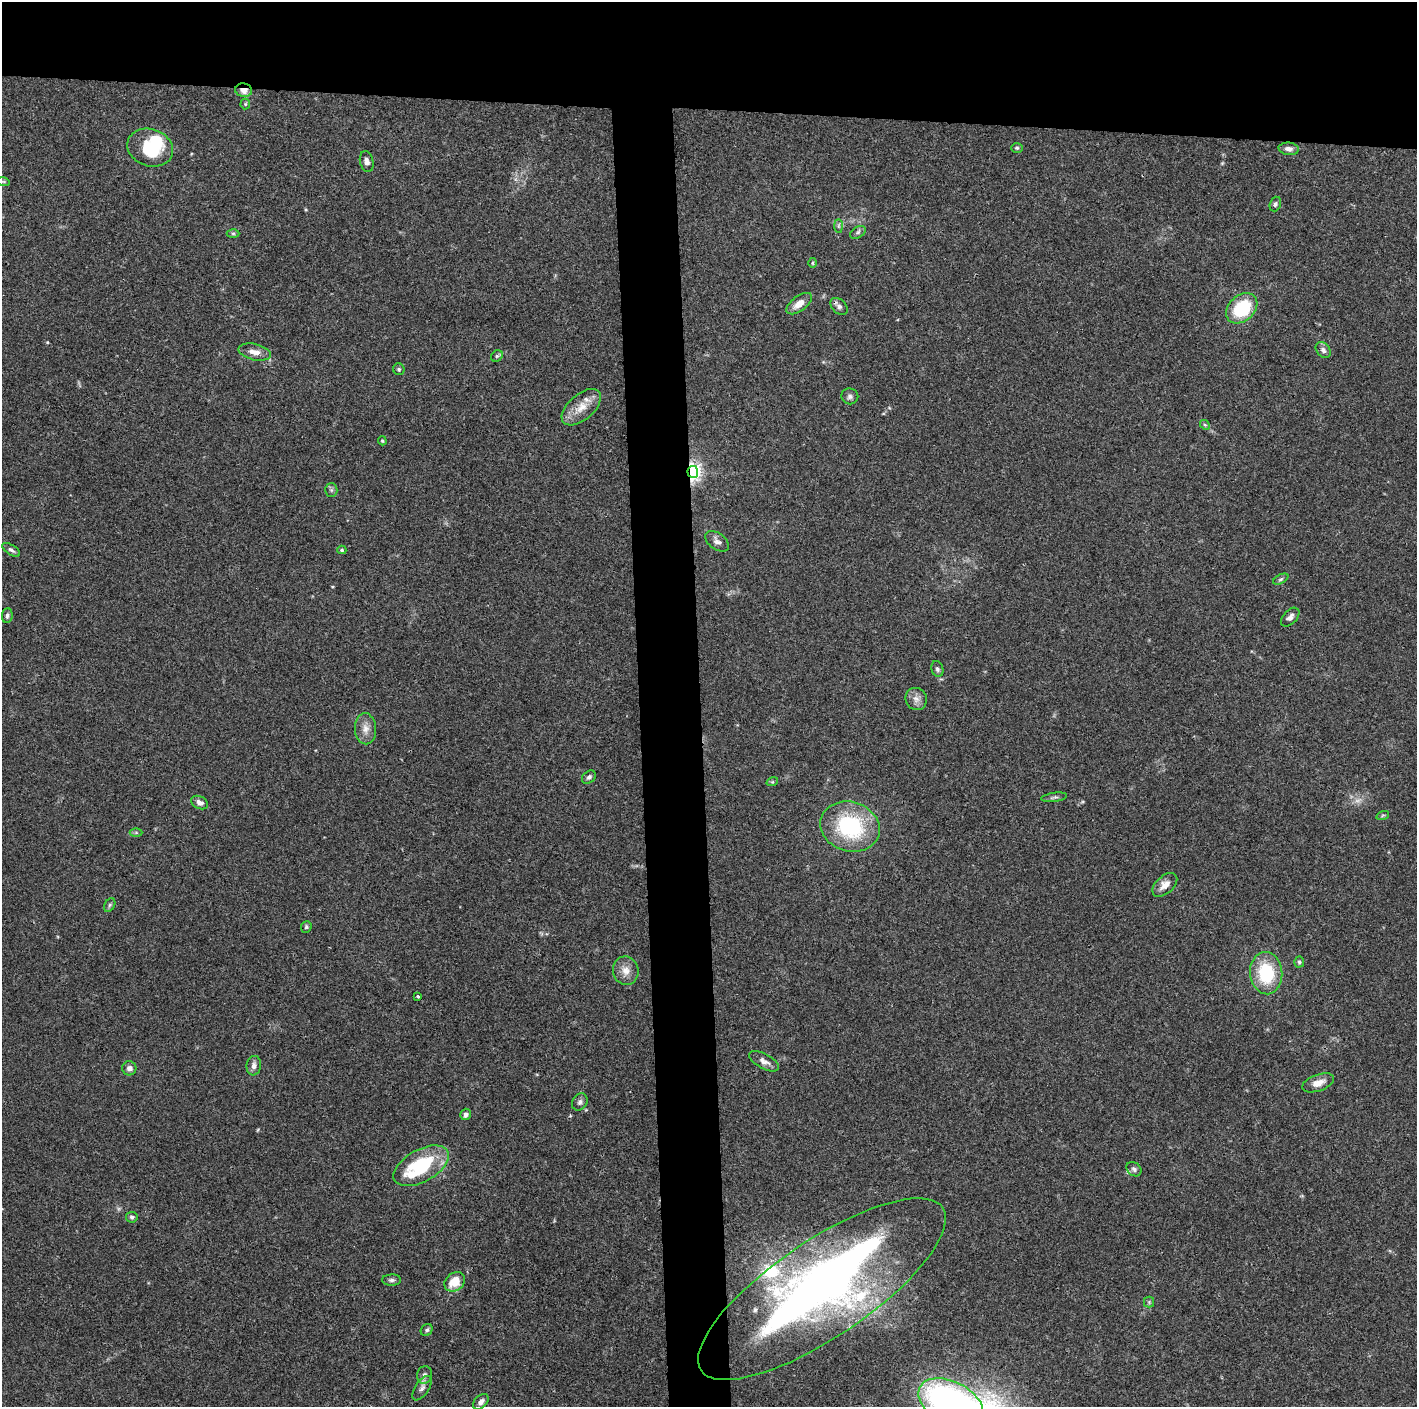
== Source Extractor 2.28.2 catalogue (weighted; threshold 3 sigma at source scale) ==
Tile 2 of 3 x 3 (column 2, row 1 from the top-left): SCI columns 1416-2830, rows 2816-4220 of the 4245 x 4224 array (HDU 1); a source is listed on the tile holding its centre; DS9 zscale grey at full resolution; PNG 1419 x 1409 px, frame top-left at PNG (2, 2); each listed source drawn as its Kron ellipse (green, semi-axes under 4 px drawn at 4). Shown black and unused: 12% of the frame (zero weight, under 3 of 4 exposures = <1% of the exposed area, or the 3 px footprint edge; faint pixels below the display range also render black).
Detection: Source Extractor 2.28.2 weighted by HDU 2 'WHT'; one run over the whole footprint, this tile lists its part. Background 0.074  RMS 0.006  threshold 0.0269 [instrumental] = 3 sigma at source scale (4.5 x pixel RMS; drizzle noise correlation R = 1.50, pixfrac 1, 0.05/0.05 arcsec/px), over >= 5 px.
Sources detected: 71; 1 too faint to see at this stretch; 2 inside a brighter object's white glare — neither listed nor drawn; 2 inside a brighter listed object's ellipse — not listed separately; the other 66 listed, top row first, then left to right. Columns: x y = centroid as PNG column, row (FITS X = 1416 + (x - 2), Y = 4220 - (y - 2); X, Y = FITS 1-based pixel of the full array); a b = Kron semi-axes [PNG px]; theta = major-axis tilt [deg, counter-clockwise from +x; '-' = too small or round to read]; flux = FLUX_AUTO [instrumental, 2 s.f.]
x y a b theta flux
244 90 8 6 -9 5.5
245 104 5 5 - 0.79
150 148 23 18 -19 25
1017 148 6 5 - 0.89
1289 149 10 6 -6 2.8
367 161 11 6 -78 2.7
3 181 6 4 -19 0.83
1275 204 7 5 71 1.4
838 226 7 4 -90 1.1
858 232 8 5 31 1.3
233 233 6 4 0 0.89
812 263 5 3 - 0.57
799 304 15 7 37 6.4
839 306 10 7 -43 2.2
1242 308 17 12 42 31
1323 350 9 6 -48 2.3
255 352 17 8 -13 5.1
497 356 6 5 - 1.1
399 369 6 5 - 1.1
850 396 8 8 - 1.9
581 407 23 12 41 9.8
1205 425 5 4 - 0.79
382 441 4 3 - 0.65
693 472 6 5 - 250
331 490 6 6 - 1.1
717 541 13 8 -36 3
11 550 10 5 -33 1.8
342 550 4 4 - 0.81
1281 579 8 4 28 1.2
7 616 7 5 85 1.5
1290 617 11 6 47 2.8
937 669 8 6 -70 1.5
916 699 11 10 - 3.7
365 729 15 10 -87 5.4
589 777 8 5 43 1.7
772 782 6 3 18 0.72
1054 797 13 4 8 1.4
199 803 9 6 -26 2.9
1383 815 6 4 19 0.88
850 827 30 25 -18 54
136 832 6 4 0 0.86
1165 885 15 8 42 4.9
110 905 7 5 61 1.1
306 927 6 5 - 1
1299 962 5 5 - 1.1
626 971 14 12 -73 6
1266 973 21 16 -85 33
418 996 3 3 - 0.72
764 1061 16 7 -28 3.4
254 1066 10 7 82 3
129 1068 7 7 - 2.6
1318 1083 17 8 20 6
580 1102 9 7 59 1.9
466 1114 6 5 - 1.9
421 1166 30 16 29 46
1134 1169 8 6 -42 1.8
132 1217 5 5 - 1.2
392 1280 9 5 0 1.6
455 1282 11 8 36 11
822 1289 146 48 34 350
1149 1302 5 5 - 0.99
427 1330 6 5 - 1.3
424 1375 9 7 77 2.2
422 1388 14 6 56 2.8
481 1402 9 6 44 2.7
951 1403 35 21 -27 200
Overlapping masked pixels (flux is a lower limit): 2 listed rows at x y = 244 90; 693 472
Isophote crosses this tile's border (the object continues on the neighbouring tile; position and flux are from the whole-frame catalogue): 1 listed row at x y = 951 1403